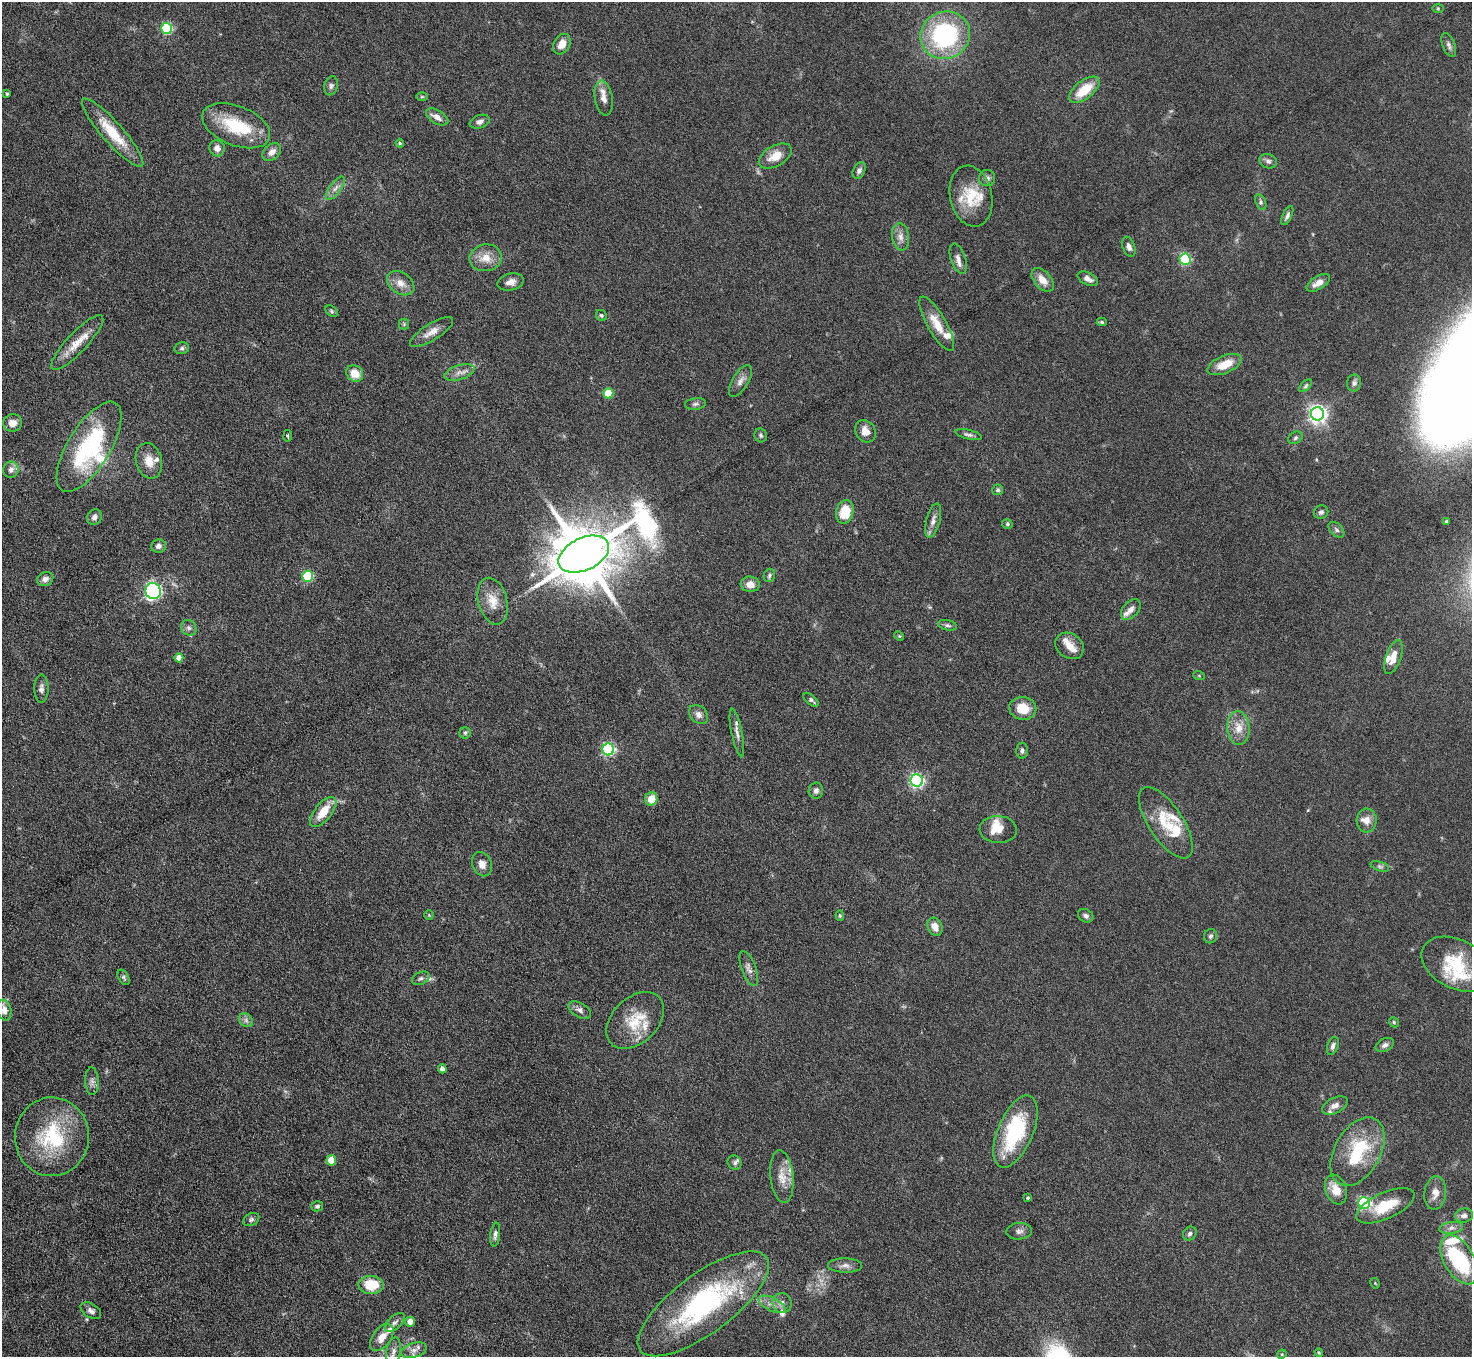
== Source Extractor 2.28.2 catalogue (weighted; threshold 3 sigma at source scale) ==
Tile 7 of 4 x 4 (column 3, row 2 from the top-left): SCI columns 2941-4410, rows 3009-4363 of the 5882 x 5876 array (HDU 1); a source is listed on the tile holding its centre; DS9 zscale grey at full resolution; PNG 1474 x 1359 px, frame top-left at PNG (2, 2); each listed source drawn as its Kron ellipse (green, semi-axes under 4 px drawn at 4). Nothing masked; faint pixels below the display range render black.
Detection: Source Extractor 2.28.2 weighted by HDU 2 'WHT'; one run over the whole footprint, this tile lists its part. Background 0.0969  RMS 0.0051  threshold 0.0209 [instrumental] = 3 sigma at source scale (4.09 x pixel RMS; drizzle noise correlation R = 1.36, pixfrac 0.8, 0.05/0.05 arcsec/px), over >= 5 px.
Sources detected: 180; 2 inside a brighter object's white glare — neither listed nor drawn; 23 inside a brighter listed object's ellipse — not listed separately; the other 155 listed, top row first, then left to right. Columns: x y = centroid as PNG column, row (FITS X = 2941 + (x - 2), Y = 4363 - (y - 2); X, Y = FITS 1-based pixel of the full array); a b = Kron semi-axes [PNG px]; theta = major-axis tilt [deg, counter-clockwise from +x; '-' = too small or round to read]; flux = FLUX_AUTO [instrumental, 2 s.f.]
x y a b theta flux
1438 8 6 4 0 0.6
167 28 5 5 - 46
945 35 25 23 22 65
562 44 11 8 60 5.1
1449 45 13 6 -69 1.7
331 86 9 6 76 1.5
1084 90 18 9 38 13
7 94 4 3 - 0.68
422 97 6 4 0 0.65
604 98 17 9 -80 4.1
437 117 12 6 -31 3.6
480 122 10 6 20 1.7
236 126 36 19 -22 25
113 133 44 10 -48 17
400 143 4 4 - 0.73
217 148 8 7 - 3.2
272 152 10 7 41 3.3
775 156 18 10 30 7
1268 161 9 7 -17 1.7
859 171 9 5 60 1.5
987 178 8 8 - 1.8
335 188 13 5 54 2.6
971 196 31 21 -78 16
1261 202 8 5 -70 1.1
1287 216 10 4 65 1.5
901 237 14 8 -83 3.3
1129 247 10 6 -69 1.9
486 258 16 13 9 7
958 258 16 7 -70 2.9
1185 259 5 5 - 53
1088 279 11 6 -27 2.5
1043 280 14 8 -48 5.5
511 282 13 8 14 3.3
401 283 15 10 -35 4.6
1318 283 13 6 32 3.9
332 311 7 5 -43 0.82
601 315 6 5 - 0.93
1102 322 5 4 - 0.75
404 324 5 5 - 0.78
937 324 30 9 -60 9
432 332 25 8 32 4.9
77 343 36 10 47 9.2
182 348 7 6 - 1.1
1225 364 18 8 23 9.3
459 372 15 7 18 3.1
355 373 9 7 -40 7.2
740 381 18 8 59 3.2
1354 383 8 7 - 1.6
1306 386 7 4 46 0.88
608 393 5 5 - 17
695 404 10 5 6 1.4
1317 414 6 6 - 220
13 423 9 8 - 3.9
865 431 12 9 -56 4.8
761 435 7 6 - 0.97
968 435 14 4 -14 1.4
288 436 6 3 83 0.58
1295 438 7 6 - 1
89 447 51 21 58 56
149 461 18 13 -75 6.5
11 470 8 7 - 2.6
998 490 5 5 - 0.91
845 512 12 8 76 13
1321 512 7 6 - 1.4
94 517 8 7 - 2
933 520 17 7 75 3
1446 521 4 3 - 0.51
1007 524 5 4 - 0.81
1336 530 9 6 -45 1.4
158 546 7 6 - 1.9
584 554 27 16 25 4000
769 575 7 5 75 1
307 576 5 5 - 33
45 579 8 7 - 2.2
750 584 9 7 -7 4
153 591 8 7 - 81
493 601 24 14 -76 8.4
1131 610 12 7 49 2.9
947 625 9 5 -12 1.2
189 628 8 7 - 1.7
899 636 5 4 - 0.53
1070 646 15 12 -35 4.8
1393 657 18 7 72 5.5
179 658 4 4 - 4.6
1199 676 6 3 -20 0.49
41 689 14 7 90 2.2
811 700 9 4 -40 1.1
1023 708 13 11 -9 9.3
699 714 11 8 -45 2.7
1238 728 17 11 -86 6.4
737 732 24 5 -79 2.8
465 733 6 5 - 0.93
608 749 6 6 - 81
1022 751 8 6 -89 1.4
917 781 6 6 - 120
816 791 8 7 - 1.7
651 799 6 6 - 7.2
323 812 18 8 50 9.9
1367 820 12 10 85 4.1
1166 823 41 17 -56 17
998 829 18 13 -3 7.6
482 864 12 9 -67 3.4
1380 866 10 4 -18 1
429 915 4 4 - 0.44
840 916 5 4 - 0.68
1086 916 8 6 -30 1.4
935 927 9 7 -66 3.7
1211 936 7 6 - 1.1
1457 964 37 24 -26 25
749 968 18 7 -70 2.7
124 977 8 5 -60 1
421 978 9 6 27 1.3
4 1010 10 7 -79 3.9
580 1010 12 7 -31 2.2
246 1020 8 6 -47 1.6
635 1020 33 22 44 17
1394 1022 5 4 - 0.65
1385 1045 10 6 28 1.8
1333 1046 9 5 70 1.8
442 1069 4 4 - 2
92 1081 14 7 -86 2.1
1335 1105 14 7 26 2.9
1015 1131 38 17 67 39
52 1137 39 37 86 39
1357 1152 37 23 61 30
331 1160 5 5 - 11
735 1163 7 6 - 1.3
782 1177 26 11 -84 7
1336 1190 15 10 -69 6.7
1435 1193 17 11 82 4.3
1028 1198 4 3 - 0.53
1364 1203 6 6 - 78
317 1206 6 5 - 1
1385 1206 31 13 24 14
1464 1215 9 7 7 2.1
251 1220 8 6 27 1.2
1451 1228 12 6 8 2.2
1019 1231 13 8 4 2.2
495 1234 12 5 83 1.8
1190 1234 7 6 - 1.4
1459 1260 27 15 -60 35
845 1266 17 7 -2 2.8
1375 1283 5 3 - 0.43
371 1285 12 9 -4 15
782 1303 10 9 - 2.7
703 1304 78 29 36 91
772 1304 14 6 -27 3.4
91 1311 11 7 -33 2.1
395 1322 12 6 44 1.9
410 1322 5 5 - 4.6
382 1337 15 9 53 5.1
414 1350 13 7 17 2.9
394 1351 14 7 80 3.1
1319 1353 4 3 - 0.5
1282 1354 5 4 - 0.47
Isophote crosses this tile's border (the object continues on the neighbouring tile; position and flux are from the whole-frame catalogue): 2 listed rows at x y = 1457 964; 394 1351